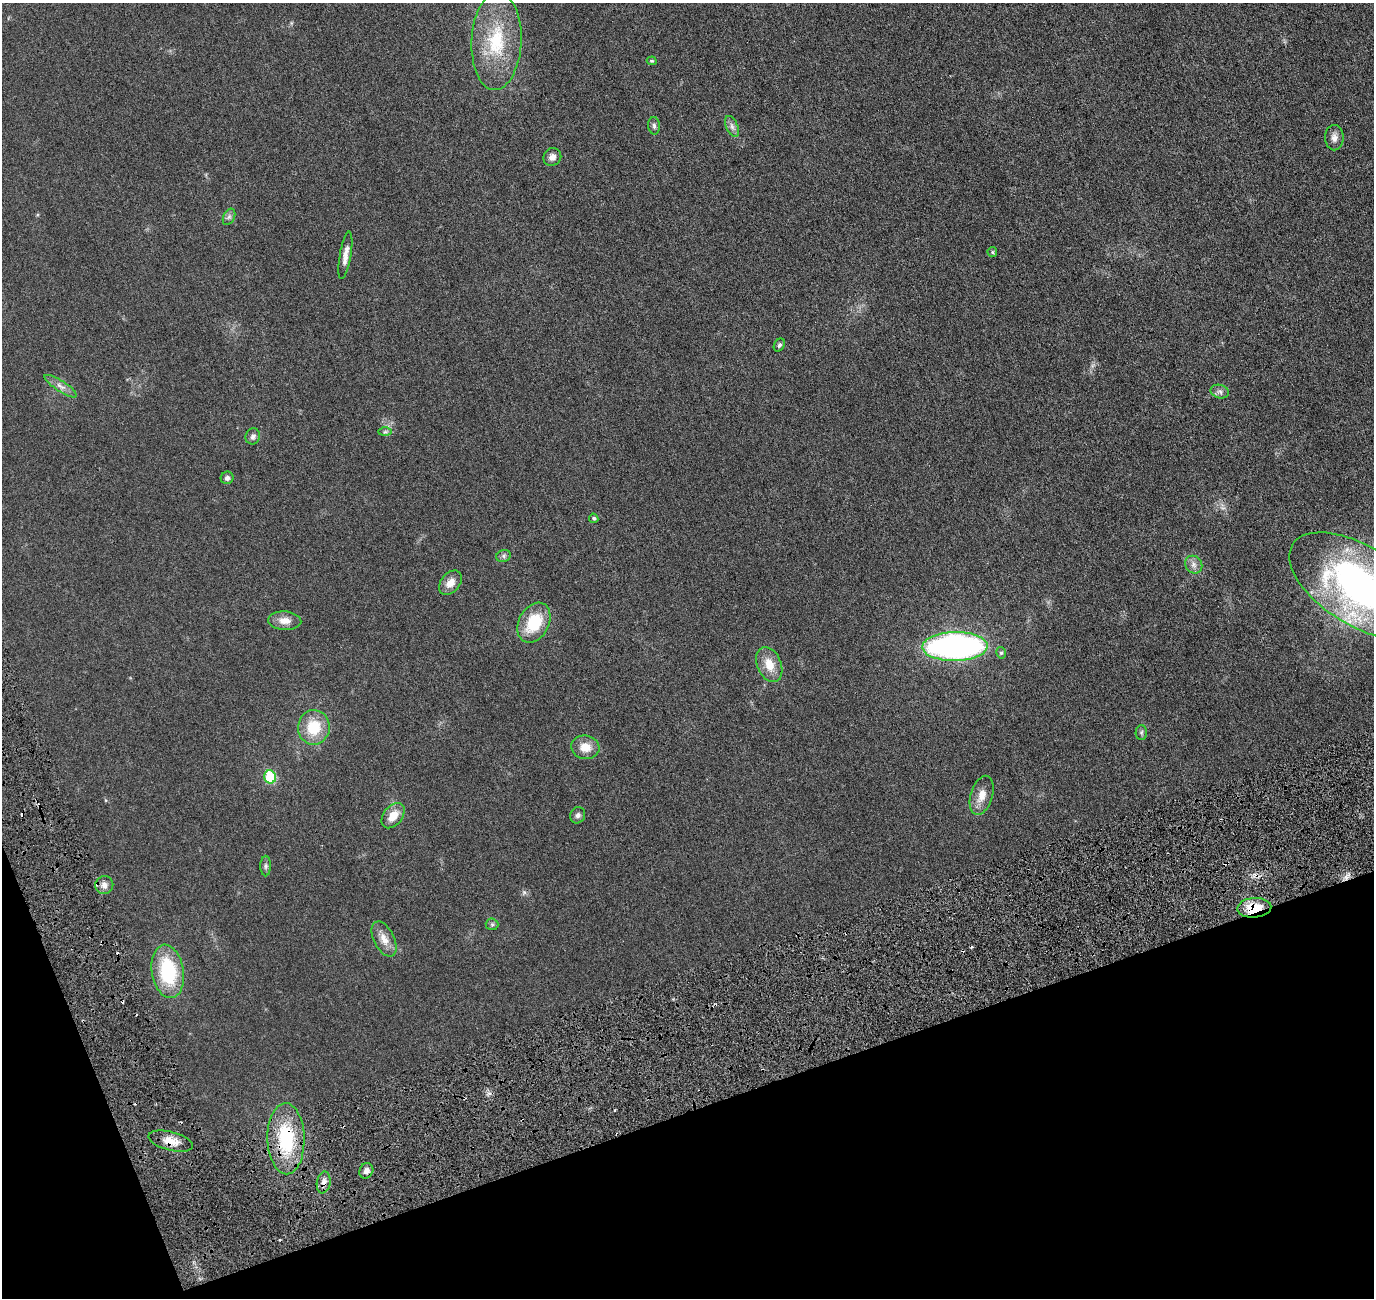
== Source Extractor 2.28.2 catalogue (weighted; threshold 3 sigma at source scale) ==
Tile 14 of 4 x 4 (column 2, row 4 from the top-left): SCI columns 1442-2813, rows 180-1475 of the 5618 x 5643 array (HDU 1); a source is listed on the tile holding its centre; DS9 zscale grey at full resolution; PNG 1376 x 1300 px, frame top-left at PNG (2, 3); each listed source drawn as its Kron ellipse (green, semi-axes under 4 px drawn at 4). Shown black and unused: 17% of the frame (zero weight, under 3 of 6 exposures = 1% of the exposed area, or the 3 px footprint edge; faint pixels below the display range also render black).
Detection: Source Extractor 2.28.2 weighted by HDU 2 'WHT'; one run over the whole footprint, this tile lists its part. Background 0.0277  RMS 0.0043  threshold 0.0176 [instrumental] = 3 sigma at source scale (4.09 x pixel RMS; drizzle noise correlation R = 1.36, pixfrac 0.8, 0.05/0.05 arcsec/px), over >= 5 px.
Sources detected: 47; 5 cosmic-ray / hot-pixel residue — neither listed nor drawn; the other 42 listed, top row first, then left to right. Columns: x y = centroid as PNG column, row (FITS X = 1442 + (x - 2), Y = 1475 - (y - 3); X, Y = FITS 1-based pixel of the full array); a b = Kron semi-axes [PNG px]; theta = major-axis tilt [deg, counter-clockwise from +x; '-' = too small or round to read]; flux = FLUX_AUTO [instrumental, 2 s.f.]
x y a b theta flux
496 41 49 25 87 22
652 61 5 4 - 0.51
654 126 9 5 -87 0.93
732 126 11 6 -66 1.4
1334 138 12 9 -90 2.1
552 157 9 8 - 2
229 217 9 5 64 0.96
992 252 5 4 - 0.53
345 255 24 5 80 2.8
779 345 7 5 60 0.73
61 386 19 5 -32 2
1220 392 9 6 -16 1.2
385 432 7 4 1 0.62
253 436 8 7 - 1.3
227 478 6 6 - 1.1
594 518 5 4 - 0.74
504 556 7 6 - 0.9
1194 565 9 8 - 1.7
450 583 14 9 50 3.3
1360 586 79 39 -32 130
285 621 16 9 -4 3.2
534 623 21 15 62 14
955 646 33 14 1 110
1001 653 6 4 -76 0.6
769 664 18 12 -67 5.5
314 727 17 16 - 11
1141 732 7 5 88 0.73
585 747 14 11 -8 4.5
270 777 6 6 - 17
982 795 20 11 73 4.2
578 815 8 7 - 1.1
393 816 14 9 51 4.9
266 866 10 5 90 0.94
104 885 9 9 - 2
1254 908 17 9 4 8.8
492 924 6 6 - 0.67
384 939 19 10 -63 3.7
168 971 27 16 -81 24
286 1139 35 18 -89 25
171 1141 23 9 -14 4.5
366 1171 8 6 62 1.6
324 1182 11 7 80 2.2
Overlapping masked pixels (flux is a lower limit): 4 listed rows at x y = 1254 908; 286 1139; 171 1141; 324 1182
Isophote crosses this tile's border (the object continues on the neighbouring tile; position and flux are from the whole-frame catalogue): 1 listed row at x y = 1360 586